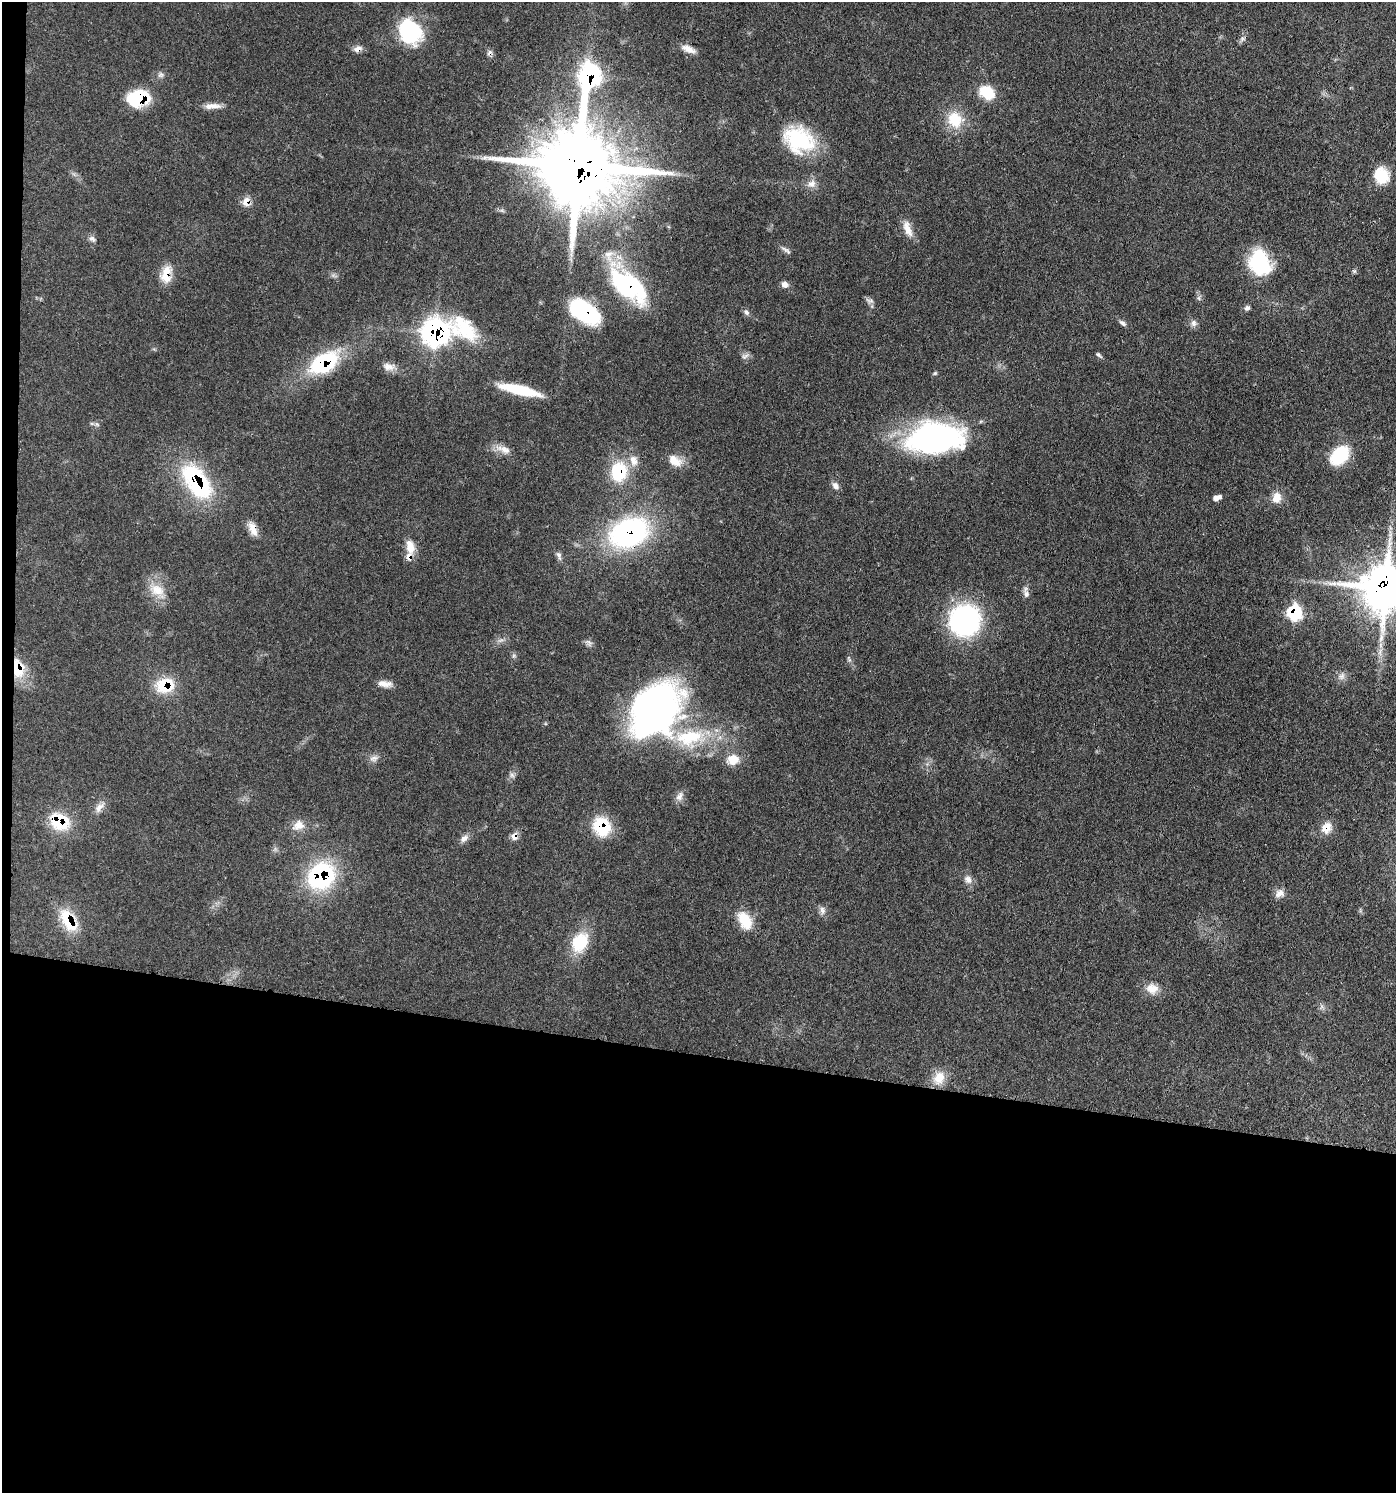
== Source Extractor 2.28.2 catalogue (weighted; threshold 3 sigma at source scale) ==
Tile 7 of 3 x 3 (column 1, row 3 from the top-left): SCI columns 294-1687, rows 80-1570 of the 4632 x 4608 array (HDU 1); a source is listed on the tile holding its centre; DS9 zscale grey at full resolution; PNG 1398 x 1495 px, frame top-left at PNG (2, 2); no overlay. Shown black and unused: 30% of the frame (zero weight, under 3 of 4 exposures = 8% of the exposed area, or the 3 px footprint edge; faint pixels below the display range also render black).
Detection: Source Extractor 2.28.2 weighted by HDU 2 'WHT'; one run over the whole footprint, this tile lists its part. Background 0.13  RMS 0.0055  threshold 0.0246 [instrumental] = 3 sigma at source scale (4.5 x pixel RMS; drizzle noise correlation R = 1.50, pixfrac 1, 0.05/0.05 arcsec/px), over >= 5 px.
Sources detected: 92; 2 too faint to see at this stretch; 1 cosmic-ray / hot-pixel residue — not listed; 4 inside a brighter listed object's ellipse — not listed separately; the other 85 listed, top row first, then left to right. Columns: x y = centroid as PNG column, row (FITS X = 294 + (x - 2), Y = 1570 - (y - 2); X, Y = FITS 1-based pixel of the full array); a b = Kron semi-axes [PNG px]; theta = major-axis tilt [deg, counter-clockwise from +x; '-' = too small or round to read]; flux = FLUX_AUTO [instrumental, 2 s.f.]
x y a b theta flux
410 32 31 25 -58 37
1242 39 10 5 55 1.6
358 49 12 8 23 2.8
688 49 19 8 -23 4.9
589 76 20 10 77 180
987 92 17 12 -39 16
139 98 24 17 12 27
212 106 23 7 1 4.7
955 119 21 19 -55 17
799 140 38 29 -29 40
577 166 28 19 -7 8900
1381 176 19 16 -61 15
811 184 13 10 16 4.3
246 201 13 10 79 4.5
907 229 24 9 -70 6.4
92 239 10 7 -39 2
786 250 15 5 -33 1.9
1259 263 25 20 -68 41
1354 271 7 4 -45 0.82
166 274 22 12 80 10
784 284 8 7 - 2.7
628 285 42 20 -45 83
1199 298 7 4 -89 1.2
870 301 12 6 -10 1.8
1247 308 6 6 - 1.7
584 312 28 15 -35 70
746 312 10 7 -52 1.6
1122 323 10 5 -39 1.7
1194 323 10 8 -89 2.3
464 329 44 28 -27 32
435 332 12 11 - 280
1099 355 10 4 -38 1.1
745 356 12 6 24 1.9
323 363 31 18 33 49
389 367 18 10 -10 4.2
935 373 5 5 - 0.75
520 390 41 9 -13 25
97 424 7 4 -44 1
935 438 62 32 2 130
503 449 24 9 -19 5.4
1340 455 21 15 48 26
675 461 19 12 -31 7.5
619 471 22 18 81 27
196 481 41 21 -56 67
835 486 11 8 -55 2.5
1277 497 13 11 83 6.1
1217 498 9 6 20 3.2
252 529 21 9 -67 5.7
629 533 42 29 23 110
410 547 20 11 -81 7.4
559 555 13 6 -69 2
1386 588 17 15 0 2000
157 590 23 15 -25 11
1026 594 12 8 -84 2.6
1294 613 9 8 - 53
965 620 31 30 - 86
589 643 11 7 -44 1.9
1380 652 13 5 76 2.7
514 656 6 5 - 1.1
849 659 9 5 -71 1.3
18 668 25 14 -83 15
1342 676 10 8 63 2.6
385 684 18 8 -9 4.3
165 685 21 16 16 21
655 709 63 45 49 190
374 758 13 8 8 2.8
733 759 15 13 8 8.4
512 775 9 5 -54 1.5
679 796 14 9 58 3.2
99 807 17 8 52 3.8
59 821 26 19 -29 22
298 825 18 13 23 6.4
602 827 20 17 -65 26
1326 828 15 12 59 6.7
514 836 10 8 80 3.3
464 838 12 8 37 3
321 876 30 26 51 67
968 879 12 9 -51 3.6
1279 893 12 9 25 3.6
822 910 12 7 -75 2.5
69 920 30 15 -60 19
745 920 23 14 -62 14
580 942 26 19 63 21
1152 988 16 14 -19 7
939 1078 19 15 66 9
Overlapping masked pixels (flux is a lower limit): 24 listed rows (the first 20) at x y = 358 49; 589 76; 139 98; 577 166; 246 201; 166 274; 628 285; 584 312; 435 332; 323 363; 619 471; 196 481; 252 529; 629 533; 1386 588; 1294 613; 18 668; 165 685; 59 821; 602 827
Isophote crosses this tile's border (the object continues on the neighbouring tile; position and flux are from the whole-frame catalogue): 1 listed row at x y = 1386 588